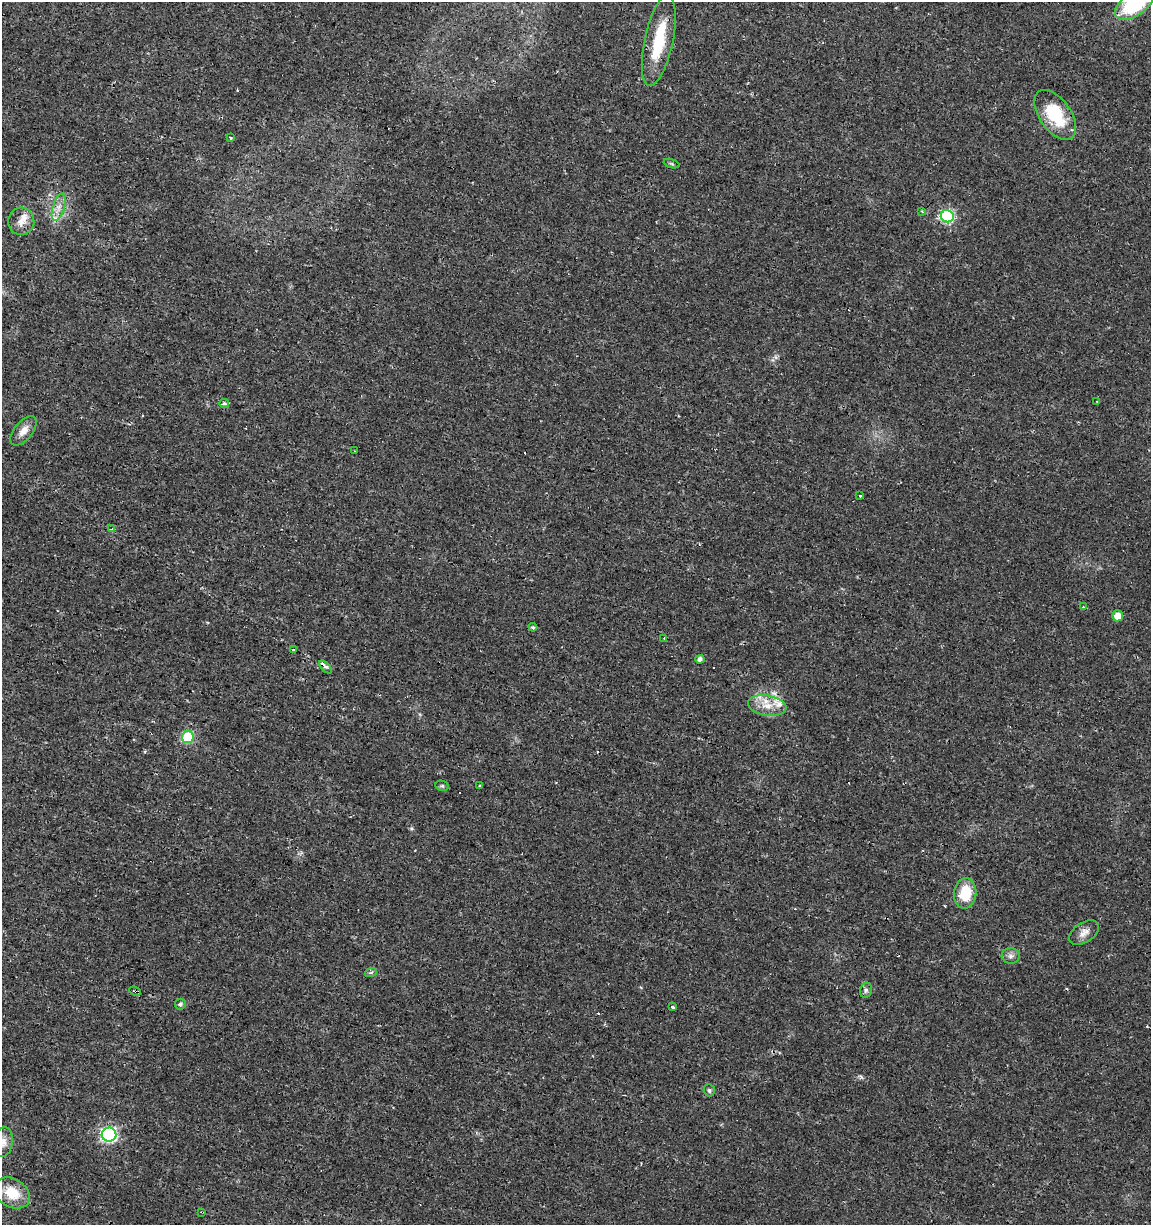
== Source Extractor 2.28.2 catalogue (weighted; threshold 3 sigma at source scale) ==
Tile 11 of 4 x 4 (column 3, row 3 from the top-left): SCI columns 2584-3732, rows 1224-2446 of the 5106 x 4899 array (HDU 1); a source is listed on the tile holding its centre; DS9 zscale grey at full resolution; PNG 1153 x 1227 px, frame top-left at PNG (2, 2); each listed source drawn as its Kron ellipse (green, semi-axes under 4 px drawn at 4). Shown black and unused: <1% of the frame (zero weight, under 2 of 3 exposures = <1% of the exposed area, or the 3 px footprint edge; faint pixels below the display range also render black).
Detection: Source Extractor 2.28.2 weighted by HDU 2 'WHT'; one run over the whole footprint, this tile lists its part. Background 0.0131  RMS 0.0028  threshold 0.0127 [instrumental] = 3 sigma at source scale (4.5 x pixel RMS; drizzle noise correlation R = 1.50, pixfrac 1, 0.0396/0.0396 arcsec/px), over >= 5 px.
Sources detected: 50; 7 cosmic-ray / hot-pixel residue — neither listed nor drawn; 4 inside a brighter listed object's ellipse — not listed separately; the other 39 listed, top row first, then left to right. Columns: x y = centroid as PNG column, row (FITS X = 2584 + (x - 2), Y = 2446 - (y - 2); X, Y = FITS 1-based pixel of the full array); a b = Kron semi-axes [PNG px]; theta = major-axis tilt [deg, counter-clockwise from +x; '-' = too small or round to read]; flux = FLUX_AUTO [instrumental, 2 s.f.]
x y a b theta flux
1135 3 23 12 37 25
659 41 46 14 78 13
1055 115 28 15 -55 13
231 138 4 3 - 0.48
672 164 8 3 -19 0.42
59 207 14 6 73 2.1
922 211 3 2 - 0.4
947 216 6 6 - 37
21 221 14 13 - 3
1097 402 3 2 - 0.26
224 403 5 4 - 0.87
23 431 17 9 50 2.6
355 451 3 2 - 0.17
860 495 4 3 - 0.56
111 529 4 3 - 0.6
1083 607 4 2 - 0.38
1117 616 5 5 - 2.7
533 627 4 3 - 0.41
664 638 2 2 - 0.22
293 650 3 3 - 0.41
700 659 5 4 - 1.1
326 667 8 3 -46 0.5
767 706 19 10 -10 4.2
188 737 6 6 - 23
442 786 7 5 -12 0.5
479 786 4 2 - 0.22
965 893 15 11 84 8.4
1084 932 16 10 34 2.2
1011 956 9 7 -4 1.2
371 972 6 3 20 0.39
866 990 8 6 75 0.74
135 991 6 3 -22 0.97
180 1004 5 5 - 0.57
672 1007 3 3 - 0.67
709 1090 6 5 - 0.54
109 1135 7 7 - 57
3 1142 15 9 81 2
12 1193 19 14 -31 6.8
202 1212 3 2 - 0.28
Overlapping masked pixels (flux is a lower limit): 3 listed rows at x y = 659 41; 135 991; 202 1212
Isophote crosses this tile's border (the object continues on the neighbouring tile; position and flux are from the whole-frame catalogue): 2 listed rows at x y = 1135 3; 3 1142
Unlisted compact peaks at least as high as the median listed source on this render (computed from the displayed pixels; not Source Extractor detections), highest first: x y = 861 1077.